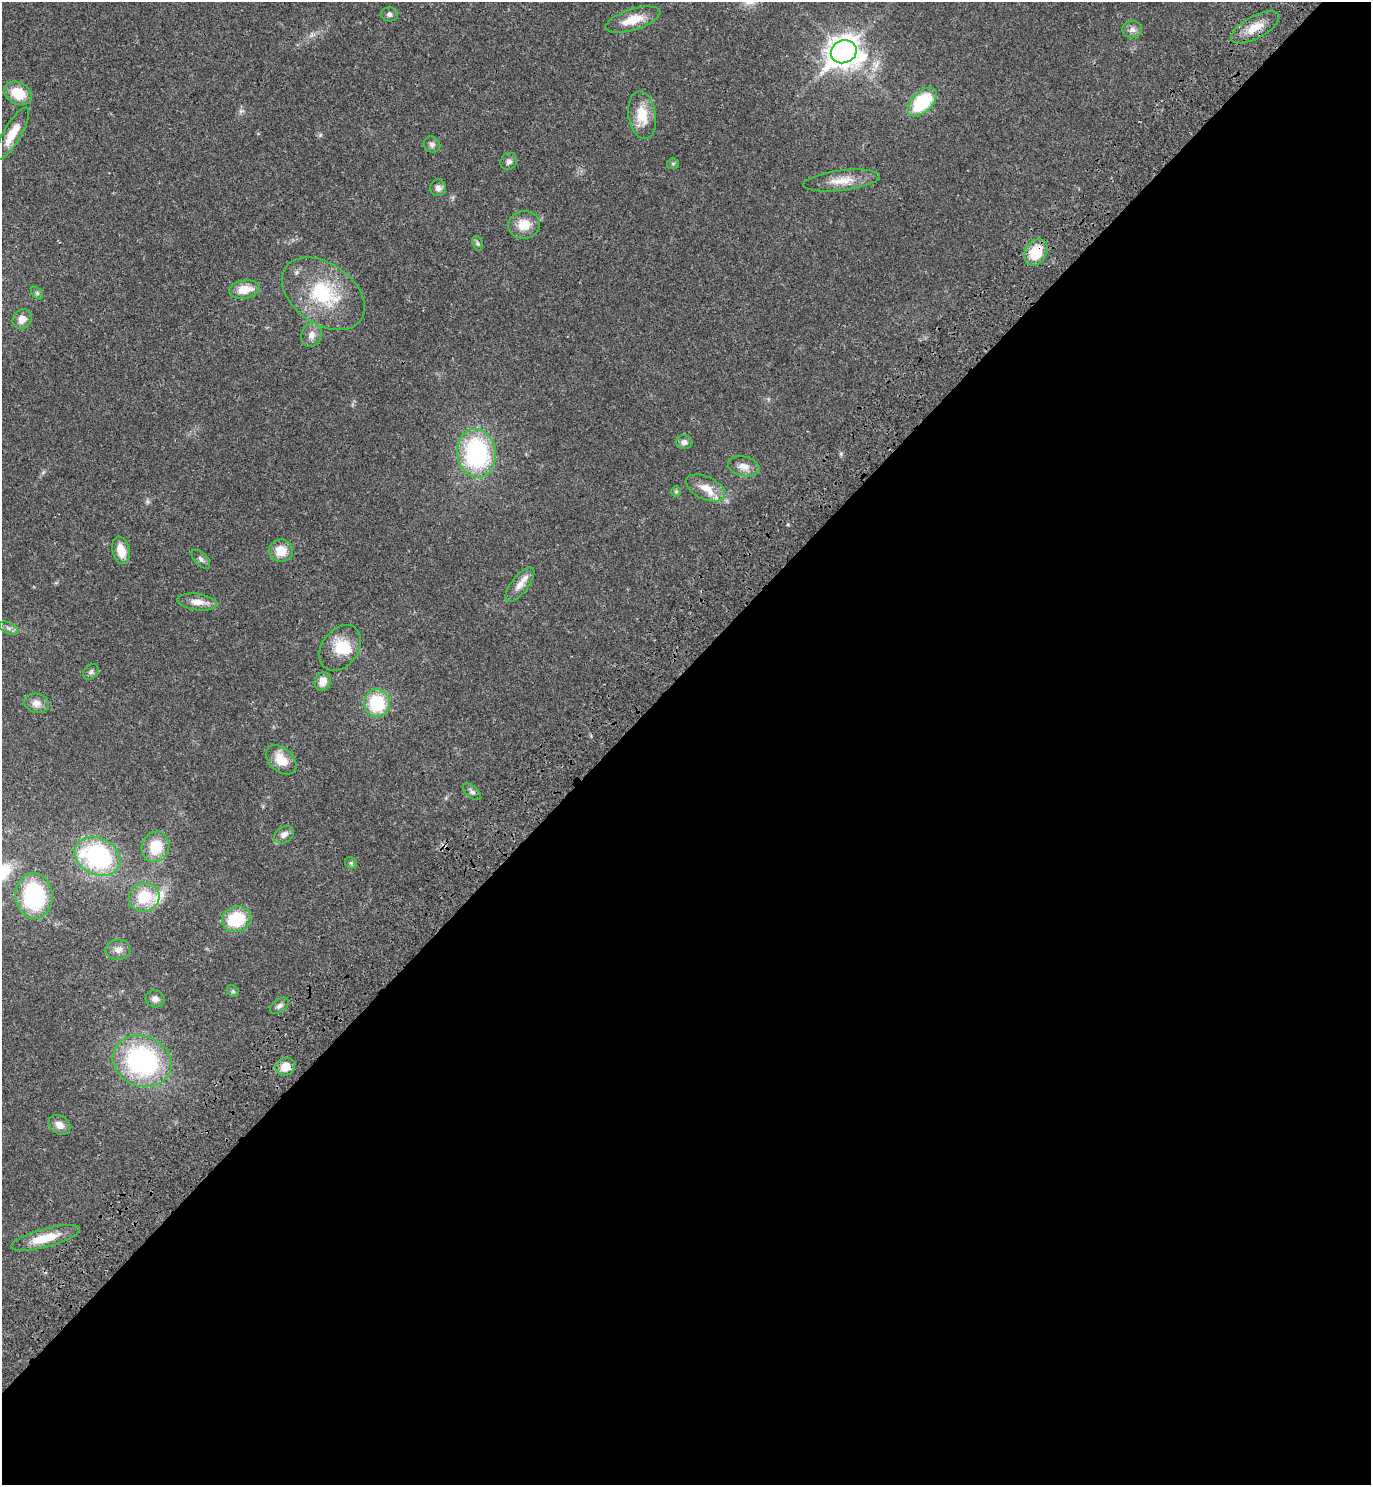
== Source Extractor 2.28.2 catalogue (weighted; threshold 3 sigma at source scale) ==
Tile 15 of 4 x 4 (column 3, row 4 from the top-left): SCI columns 3129-4497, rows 92-1574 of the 6117 x 6117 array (HDU 1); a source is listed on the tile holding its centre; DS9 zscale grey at full resolution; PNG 1373 x 1487 px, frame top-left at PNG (2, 2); each listed source drawn as its Kron ellipse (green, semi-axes under 4 px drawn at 4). Shown black and unused: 55% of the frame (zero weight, under 3 of 4 exposures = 6% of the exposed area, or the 3 px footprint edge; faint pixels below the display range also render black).
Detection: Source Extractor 2.28.2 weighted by HDU 2 'WHT'; one run over the whole footprint, this tile lists its part. Background 0.0271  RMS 0.0024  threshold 0.011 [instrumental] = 3 sigma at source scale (4.5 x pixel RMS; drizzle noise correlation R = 1.50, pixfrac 1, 0.05/0.05 arcsec/px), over >= 5 px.
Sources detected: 58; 1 inside a brighter object's white glare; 1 cosmic-ray / hot-pixel residue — neither listed nor drawn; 1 inside a brighter listed object's ellipse — not listed separately; the other 55 listed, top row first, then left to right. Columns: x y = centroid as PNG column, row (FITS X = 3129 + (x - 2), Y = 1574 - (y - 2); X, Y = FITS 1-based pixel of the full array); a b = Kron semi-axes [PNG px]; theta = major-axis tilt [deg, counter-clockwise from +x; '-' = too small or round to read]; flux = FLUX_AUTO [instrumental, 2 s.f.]
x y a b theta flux
390 14 8 7 - 0.78
633 20 28 10 17 4.6
1255 27 27 11 29 4.1
1132 30 10 8 5 1.1
844 52 13 11 22 320
18 93 14 10 -29 5.8
922 102 18 10 45 14
642 115 24 13 -80 5.4
12 134 29 9 60 4.8
432 145 8 7 - 0.81
509 161 9 7 52 0.93
673 164 6 5 - 0.39
842 180 38 10 7 4.2
438 188 8 8 - 1.2
524 225 16 13 4 4.1
478 243 8 5 -70 0.5
1036 252 14 11 59 7.7
244 289 15 9 8 4
37 293 7 4 -46 0.43
323 294 46 30 -35 18
22 319 10 9 - 2
311 335 12 10 68 1.7
684 442 8 6 -4 0.93
476 453 24 19 -81 31
744 466 16 9 -14 2
705 488 21 11 -24 3.6
676 491 5 5 - 0.36
121 550 14 8 -77 3.7
281 551 12 11 - 4
201 559 11 6 -45 0.77
520 584 21 8 52 2.4
197 602 20 8 -7 2.4
8 628 10 5 -26 0.76
340 648 25 18 53 6.2
91 672 9 6 46 0.62
323 681 9 8 - 2.3
36 703 13 9 -13 1.7
377 703 13 13 - 12
281 760 17 11 -41 4.2
472 792 11 5 -41 0.68
284 835 11 8 32 1.3
155 847 15 13 64 6.7
97 856 24 18 -26 33
351 863 6 5 - 0.43
34 896 23 18 -85 23
144 897 16 14 25 8
236 919 15 12 19 11
118 950 13 10 5 1.6
233 991 6 5 - 0.4
155 999 10 8 -18 1.2
279 1006 11 6 37 0.84
142 1061 30 25 -21 40
285 1067 10 8 25 3.5
59 1125 11 9 -34 1.9
45 1238 35 9 15 6
Overlapping masked pixels (flux is a lower limit): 2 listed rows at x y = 1255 27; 1036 252